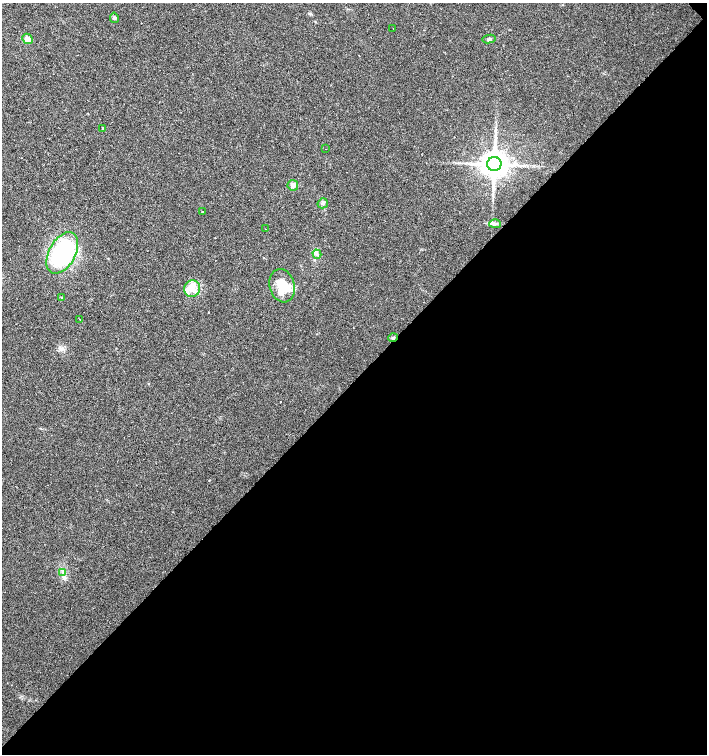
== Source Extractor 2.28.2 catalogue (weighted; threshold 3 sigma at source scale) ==
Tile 12 of 4 x 4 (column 4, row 3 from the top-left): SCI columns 4446-5854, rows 1505-3008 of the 6005 x 6018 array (HDU 1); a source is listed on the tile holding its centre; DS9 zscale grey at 2 x 2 block average (1 PNG px = mean of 2 x 2 image px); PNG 709 x 756 px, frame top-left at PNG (2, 3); each listed source drawn as its Kron ellipse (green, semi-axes under 4 px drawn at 4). Shown black and unused: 50% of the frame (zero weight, under 3 of 4 exposures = <1% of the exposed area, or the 3 px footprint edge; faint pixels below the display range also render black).
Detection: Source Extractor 2.28.2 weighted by HDU 2 'WHT'; one run over the whole footprint, this tile lists its part. Background 0.0164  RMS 0.0027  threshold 0.0124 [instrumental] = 3 sigma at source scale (4.5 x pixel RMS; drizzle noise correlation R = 1.50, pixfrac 1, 0.0396/0.0396 arcsec/px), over >= 5 px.
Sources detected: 26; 4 cosmic-ray / hot-pixel residue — neither listed nor drawn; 2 inside a brighter listed object's ellipse — not listed separately; the other 20 listed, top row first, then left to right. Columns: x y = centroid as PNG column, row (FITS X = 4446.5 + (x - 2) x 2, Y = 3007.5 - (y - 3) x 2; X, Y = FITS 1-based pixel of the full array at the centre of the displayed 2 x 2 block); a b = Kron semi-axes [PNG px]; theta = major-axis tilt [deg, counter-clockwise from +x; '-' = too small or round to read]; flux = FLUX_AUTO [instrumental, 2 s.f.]
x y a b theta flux
114 18 5 3 - 0.96
393 28 2 2 - 0.25
27 39 5 4 - 4.7
489 39 6 3 10 1.1
103 128 3 3 - 0.56
326 149 2 2 - 0.81
494 164 7 7 - 870
293 185 5 5 - 3.3
323 203 5 5 - 1.5
202 211 2 2 - 1.3
495 224 6 3 0 1.4
265 229 2 2 - 0.42
62 253 22 13 61 86
317 254 5 4 - 1.6
282 286 17 12 -73 17
192 289 8 8 - 5.2
61 297 3 2 - 0.38
80 319 2 2 - 0.57
393 338 5 3 - 0.96
63 573 4 2 - 0.86
Overlapping masked pixels (flux is a lower limit): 1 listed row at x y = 393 338
Diffuse or blended objects may show on this block-average render without a row.